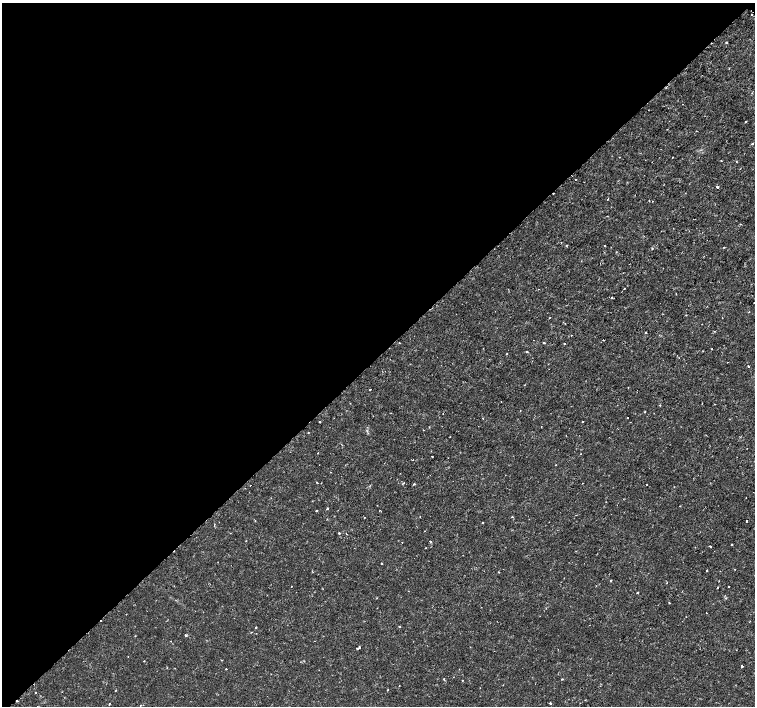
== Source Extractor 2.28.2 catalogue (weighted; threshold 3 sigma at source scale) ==
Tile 5 of 4 x 4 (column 1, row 2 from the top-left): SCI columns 3-1508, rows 2983-4390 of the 6041 x 6034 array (HDU 1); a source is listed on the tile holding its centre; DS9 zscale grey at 2 x 2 block average (1 PNG px = mean of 2 x 2 image px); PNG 757 x 708 px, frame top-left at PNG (2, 3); no overlay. Shown black and unused: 50% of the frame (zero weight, under 2 of 3 exposures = <1% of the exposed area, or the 3 px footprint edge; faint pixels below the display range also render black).
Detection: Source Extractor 2.28.2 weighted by HDU 2 'WHT'; one run over the whole footprint, this tile lists its part. Background 0.00334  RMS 0.0011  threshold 0.00482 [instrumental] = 3 sigma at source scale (4.5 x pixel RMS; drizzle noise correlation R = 1.50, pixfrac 1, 0.0396/0.0396 arcsec/px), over >= 5 px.
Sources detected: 104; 6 cosmic-ray / hot-pixel residue — not listed; the other 98 listed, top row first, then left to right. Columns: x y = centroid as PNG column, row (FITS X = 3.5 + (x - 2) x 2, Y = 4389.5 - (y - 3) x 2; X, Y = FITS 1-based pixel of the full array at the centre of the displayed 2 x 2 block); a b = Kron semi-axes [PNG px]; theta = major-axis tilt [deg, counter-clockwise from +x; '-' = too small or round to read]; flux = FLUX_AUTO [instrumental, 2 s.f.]
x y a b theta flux
727 42 2 2 - 0.24
729 68 2 2 - 0.23
745 121 2 2 - 0.19
752 143 2 2 - 0.34
619 157 2 2 - 0.25
673 157 2 2 - 0.092
721 161 2 2 - 0.16
736 162 2 2 - 0.14
576 179 2 2 - 0.092
717 187 2 2 - 1.2
607 199 2 2 - 0.18
649 200 2 2 - 0.11
652 201 2 2 - 0.088
740 224 2 2 - 0.37
566 245 2 2 - 0.16
605 246 2 2 - 0.14
724 247 2 2 - 0.16
652 249 2 2 - 0.23
624 288 2 2 - 0.22
612 297 2 2 - 1.2
754 302 2 2 - 0.11
549 318 2 2 - 0.13
646 333 2 2 - 0.2
571 335 2 2 - 0.17
400 343 2 2 - 0.12
544 343 2 2 - 0.41
564 344 2 2 - 0.36
712 349 2 2 - 0.13
527 351 4 2 - 0.2
507 354 2 2 - 0.11
748 366 2 2 - 3
370 389 2 2 - 0.35
501 401 2 2 - 0.15
660 405 2 2 - 0.2
645 412 2 2 - 0.16
443 414 2 2 - 0.11
628 417 2 2 - 0.56
583 421 2 2 - 0.12
319 422 2 2 - 0.38
429 427 2 2 - 0.17
308 433 2 2 - 0.15
318 453 2 2 - 0.14
581 454 2 2 - 0.21
432 457 2 2 - 0.24
555 465 2 2 - 0.13
317 482 2 2 - 0.2
321 483 2 2 - 0.12
403 483 3 2 - 0.18
582 483 2 2 - 0.1
414 484 3 2 - 0.24
646 484 2 2 - 0.36
746 497 2 2 - 0.17
327 509 2 2 - 0.35
380 510 2 2 - 0.16
316 511 2 2 - 0.39
576 515 2 2 - 0.14
512 517 2 2 - 0.21
746 521 2 2 - 0.25
482 523 2 2 - 0.25
214 525 3 2 - 0.21
339 533 2 2 - 0.79
346 534 2 2 - 0.11
430 541 2 2 - 0.71
402 542 2 2 - 0.25
731 544 2 2 - 0.33
710 546 2 2 - 0.77
381 564 2 2 - 0.57
735 569 2 2 - 0.099
706 570 2 2 - 0.27
499 572 2 2 - 0.12
611 580 2 2 - 0.23
667 582 2 2 - 0.14
291 586 2 2 - 0.11
729 586 2 2 - 0.24
717 587 2 2 - 0.24
637 592 2 2 - 0.39
669 603 2 2 - 0.16
706 613 2 2 - 0.09
256 627 2 2 - 0.24
400 627 2 2 - 0.15
251 632 2 2 - 0.14
186 635 3 2 - 0.34
171 641 2 2 - 0.13
359 647 3 2 - 0.24
357 649 2 2 - 0.57
144 661 2 2 - 0.15
742 666 2 2 - 0.47
226 669 2 2 - 0.77
444 679 3 2 - 0.13
562 679 2 2 - 0.2
463 680 2 2 - 0.11
399 686 2 2 - 0.094
480 688 2 2 - 0.099
388 690 2 2 - 0.14
35 693 2 2 - 0.48
110 703 2 2 - 0.16
550 703 2 2 - 0.88
140 705 2 2 - 0.26
Isophote crosses this tile's border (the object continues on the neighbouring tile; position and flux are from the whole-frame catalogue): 1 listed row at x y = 754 302
Diffuse or blended objects may show on this block-average render without a row.